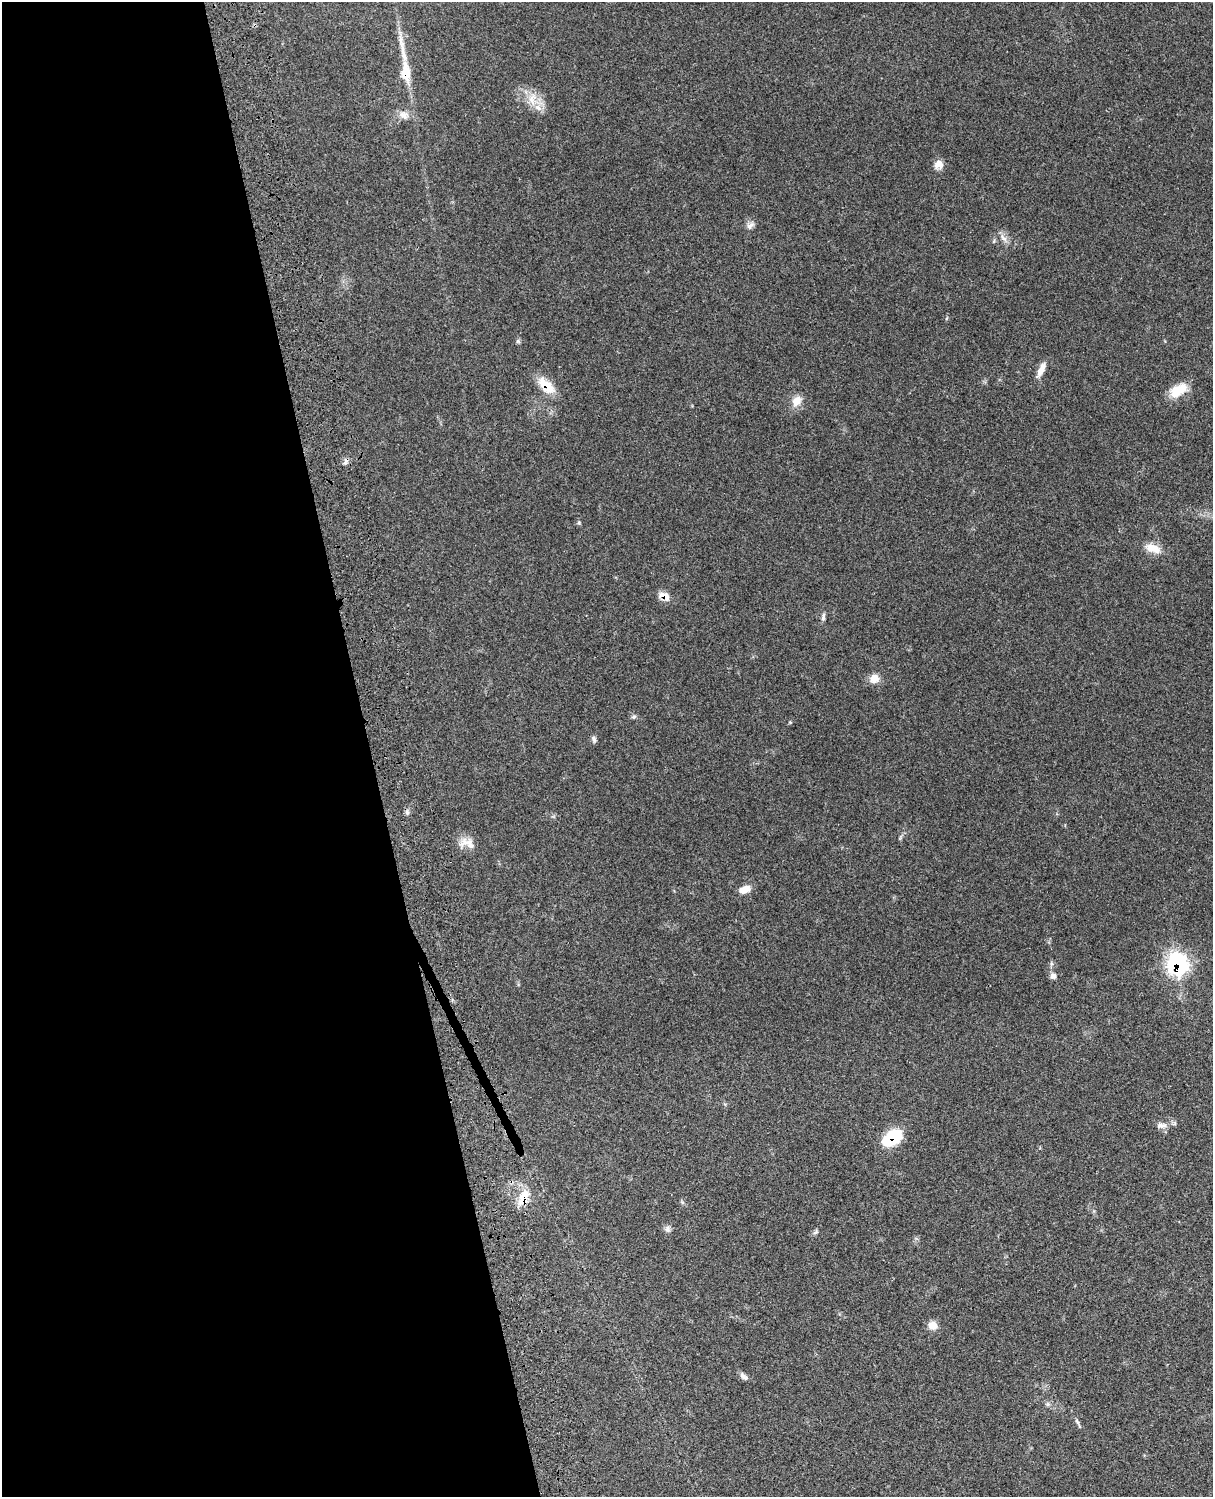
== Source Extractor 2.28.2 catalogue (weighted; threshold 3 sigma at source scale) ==
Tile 5 of 4 x 3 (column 1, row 2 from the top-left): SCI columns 124-1334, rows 1770-3264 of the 5085 x 4922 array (HDU 1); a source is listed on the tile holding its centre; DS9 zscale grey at full resolution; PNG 1215 x 1499 px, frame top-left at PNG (2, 2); no overlay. Shown black and unused: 31% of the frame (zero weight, under 3 of 4 exposures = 6% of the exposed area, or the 3 px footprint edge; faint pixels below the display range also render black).
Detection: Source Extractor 2.28.2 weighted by HDU 2 'WHT'; one run over the whole footprint, this tile lists its part. Background 0.107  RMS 0.0066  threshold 0.0295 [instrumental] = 3 sigma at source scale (4.5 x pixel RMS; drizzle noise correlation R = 1.50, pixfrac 1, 0.05/0.05 arcsec/px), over >= 5 px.
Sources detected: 38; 1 long thin detection or spike segment (spike, bleed or trail) — not listed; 2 inside a brighter listed object's ellipse — not listed separately; the other 35 listed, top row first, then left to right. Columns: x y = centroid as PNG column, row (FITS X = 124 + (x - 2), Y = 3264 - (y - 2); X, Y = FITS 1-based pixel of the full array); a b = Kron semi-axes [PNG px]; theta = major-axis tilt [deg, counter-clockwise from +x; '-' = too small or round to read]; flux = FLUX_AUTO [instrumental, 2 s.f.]
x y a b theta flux
406 72 28 11 -83 13
533 99 21 14 -80 11
404 115 14 10 -30 5
938 164 11 10 - 5
750 225 12 8 40 2.9
1004 238 15 6 -55 3.4
518 341 6 6 - 1.1
1041 370 21 7 65 5.9
546 385 24 11 -44 14
1178 390 23 13 29 14
797 401 16 12 52 6.6
345 463 8 5 64 1.7
579 523 6 4 -18 0.78
1151 548 17 13 -5 7.6
664 596 15 8 -29 6.1
823 617 12 5 83 1.8
874 678 12 11 - 5.9
634 717 7 5 41 1.3
790 722 4 4 - 0.58
594 739 10 5 -78 1.6
407 812 6 6 - 1.4
467 843 22 14 -8 7.8
745 889 15 9 22 5.4
1177 964 11 9 -65 170
1053 976 9 8 - 2.6
1161 1125 16 8 6 4.2
892 1138 20 12 33 31
524 1196 21 13 78 12
682 1202 6 4 -72 0.97
668 1229 10 8 -79 2.2
816 1232 8 5 41 1.4
932 1325 11 9 -17 5.6
743 1376 13 6 -42 2.5
1048 1404 6 5 - 1.4
1078 1422 14 4 -64 1.6
Overlapping masked pixels (flux is a lower limit): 7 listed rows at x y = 406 72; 546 385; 345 463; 664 596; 1177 964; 892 1138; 524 1196